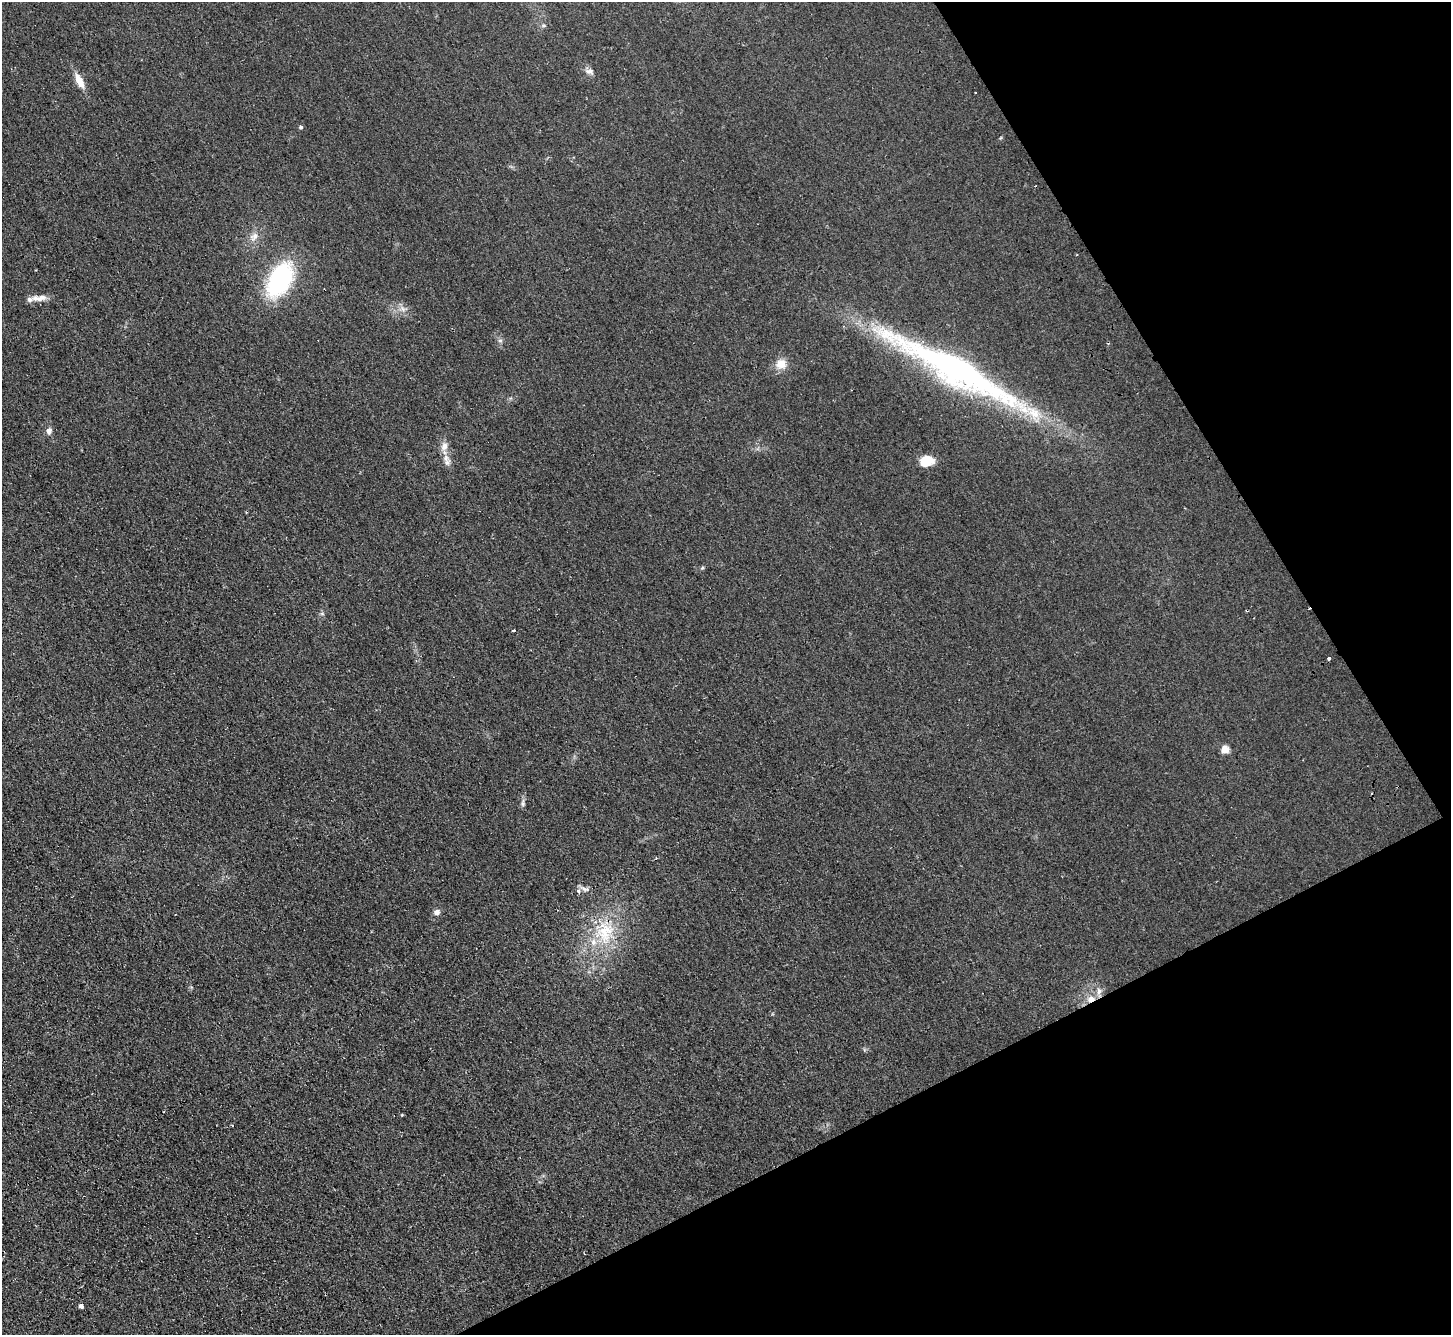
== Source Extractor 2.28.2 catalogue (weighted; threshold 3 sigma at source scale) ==
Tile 12 of 4 x 4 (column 4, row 3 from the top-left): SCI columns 4397-5845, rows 1660-2992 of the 5895 x 5848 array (HDU 1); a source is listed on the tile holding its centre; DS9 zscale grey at full resolution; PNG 1453 x 1337 px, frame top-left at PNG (2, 2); no overlay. Shown black and unused: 25% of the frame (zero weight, under 2 of 3 exposures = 3% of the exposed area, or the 3 px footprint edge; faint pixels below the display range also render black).
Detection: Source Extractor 2.28.2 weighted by HDU 2 'WHT'; one run over the whole footprint, this tile lists its part. Background 0.0411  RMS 0.011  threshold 0.0502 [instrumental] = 3 sigma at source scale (4.5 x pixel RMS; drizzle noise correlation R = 1.50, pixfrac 1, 0.05/0.05 arcsec/px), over >= 5 px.
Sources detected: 34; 4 cosmic-ray / hot-pixel residue — not listed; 2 inside a brighter listed object's ellipse — not listed separately; the other 28 listed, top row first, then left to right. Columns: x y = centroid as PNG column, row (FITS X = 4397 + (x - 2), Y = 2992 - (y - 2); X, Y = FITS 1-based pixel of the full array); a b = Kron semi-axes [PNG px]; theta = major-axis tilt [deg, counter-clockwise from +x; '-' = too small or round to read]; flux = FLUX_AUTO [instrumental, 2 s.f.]
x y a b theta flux
544 26 6 4 0 1.5
589 71 12 7 -10 4.4
79 81 16 7 -63 14
975 93 3 3 - 2.9
301 127 5 4 - 2
254 237 13 8 39 6.7
1077 255 3 2 - 1.3
280 280 28 16 62 150
41 298 15 8 23 7.6
403 309 7 5 -46 3.3
500 340 6 6 - 2.4
781 364 14 13 - 12
956 370 165 25 -28 410
49 431 7 6 - 4.7
444 446 10 8 69 7
446 458 11 7 -76 6.2
926 461 17 13 12 16
702 568 5 4 - 1.3
514 631 3 3 - 3.3
1329 658 3 3 - 18
1225 750 5 5 - 31
523 803 10 5 90 2.7
578 891 6 5 - 3.3
437 912 7 7 - 4.7
605 933 34 24 72 55
1099 991 10 7 87 5.2
1091 999 11 8 24 9.2
81 1306 5 4 - 3.6
Overlapping masked pixels (flux is a lower limit): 2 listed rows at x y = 605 933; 1091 999